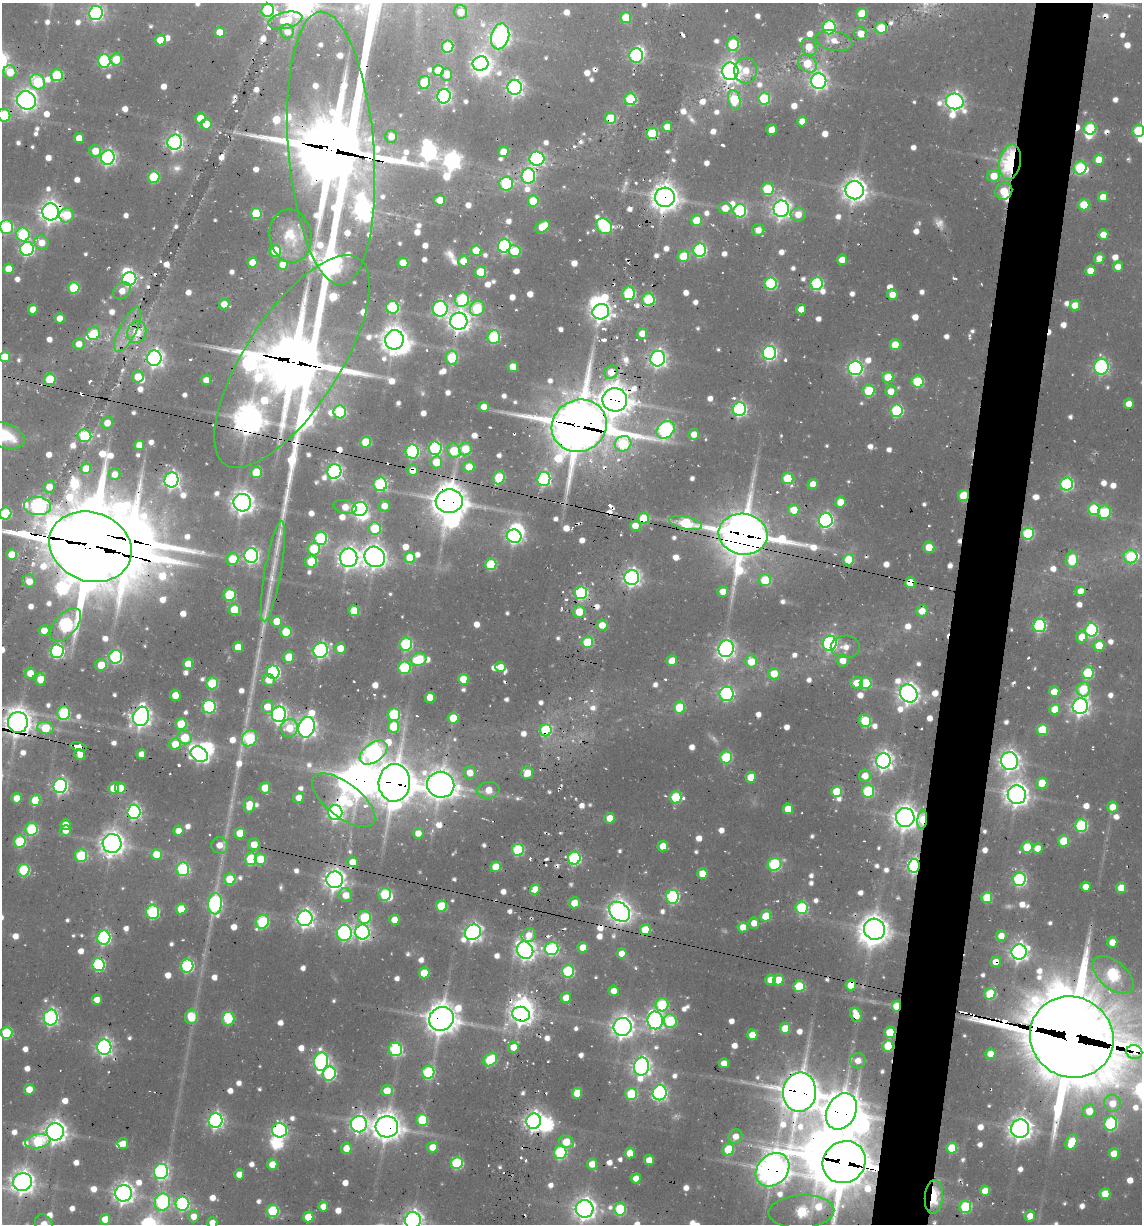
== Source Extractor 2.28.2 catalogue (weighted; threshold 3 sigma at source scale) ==
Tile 10 of 4 x 4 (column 2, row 3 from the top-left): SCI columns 1762-2901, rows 1223-2444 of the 5312 x 5049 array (HDU 1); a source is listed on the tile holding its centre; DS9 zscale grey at full resolution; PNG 1144 x 1226 px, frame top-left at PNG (2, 3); each listed source drawn as its Kron ellipse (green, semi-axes under 4 px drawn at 4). Shown black and unused: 5% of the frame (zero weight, under 2 of 3 exposures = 12% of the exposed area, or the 3 px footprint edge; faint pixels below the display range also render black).
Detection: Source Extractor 2.28.2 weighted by HDU 2 'WHT'; one run over the whole footprint, this tile lists its part. Background 0.0829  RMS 0.0095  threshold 0.0426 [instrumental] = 3 sigma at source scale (4.5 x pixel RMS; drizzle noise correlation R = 1.50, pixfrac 1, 0.05/0.05 arcsec/px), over >= 5 px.
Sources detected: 1075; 29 too faint to see at this stretch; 33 inside a brighter object's white glare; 42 cosmic-ray / hot-pixel residue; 1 long thin detection or spike segment (spike, bleed or trail) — neither listed nor drawn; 15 inside a brighter listed object's ellipse — not listed separately; of the other 955, all 500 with FLUX_AUTO >= 14.3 (the completeness limit of this list) listed and drawn (455 fainter detections not listed), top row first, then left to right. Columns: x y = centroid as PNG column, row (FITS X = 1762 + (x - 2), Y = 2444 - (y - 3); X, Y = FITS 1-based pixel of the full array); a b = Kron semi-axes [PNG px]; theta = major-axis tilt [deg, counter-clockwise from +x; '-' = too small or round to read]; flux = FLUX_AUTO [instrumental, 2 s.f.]
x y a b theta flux
268 10 6 6 - 130
461 12 7 6 - 18
96 13 7 7 - 330
862 14 5 5 - 39
626 17 5 5 - 29
285 20 17 8 14 45
829 27 7 6 - 190
881 28 6 6 - 37
287 31 7 6 - 14
219 32 5 5 - 22
861 34 7 6 - 18
500 36 13 9 75 800
160 40 5 5 - 30
834 41 19 10 -12 18
733 44 7 6 - 88
448 47 6 5 - 81
809 47 9 7 -62 23
636 55 7 7 - 200
116 59 6 6 - 42
104 61 6 6 - 180
480 63 8 7 - 540
807 64 10 7 -37 47
746 70 13 11 84 22
438 71 5 5 - 46
730 71 8 8 - 840
10 72 7 6 - 32
446 74 6 5 - 19
57 75 6 6 - 92
819 81 8 7 - 550
38 82 8 7 - 110
424 82 6 5 - 65
515 87 7 7 - 530
444 96 7 6 - 360
764 98 6 6 - 91
631 99 6 6 - 100
26 100 9 9 - 860
734 100 10 6 -75 84
955 101 9 8 - 600
4 115 6 6 - 83
200 118 5 5 - 31
610 118 6 5 - 66
802 121 5 5 - 18
206 124 5 5 - 31
667 127 5 5 - 16
1090 128 6 6 - 79
772 130 5 5 - 19
1138 131 6 6 - 94
652 133 6 5 - 93
391 136 6 6 - 18
79 138 5 5 - 18
175 142 7 7 - 500
331 148 137 43 -85 12000
95 151 6 5 - 23
503 152 5 5 - 22
108 157 7 7 - 410
537 159 7 7 - 280
1099 160 5 5 - 27
1010 162 18 10 79 190
1080 168 6 6 - 110
528 176 8 7 - 180
994 176 6 6 - 23
154 177 6 5 - 81
506 184 7 7 - 120
768 189 6 6 - 83
855 190 9 9 - 1200
1004 191 9 8 - 45
665 197 10 9 - 1500
1103 197 5 5 - 20
440 200 5 5 - 20
533 201 5 5 - 46
1084 205 5 5 - 46
725 208 6 5 - 18
781 209 8 8 - 740
740 211 6 6 - 170
51 212 8 8 - 1100
256 214 5 5 - 66
798 214 7 7 - 19
66 215 7 7 - 48
697 220 5 5 - 32
604 226 9 7 -43 160
6 227 7 6 - 100
543 227 8 5 38 46
758 230 6 6 - 15
23 235 7 6 - 110
1103 235 5 5 - 20
290 236 27 21 -82 35
41 242 7 7 - 19
504 246 7 6 - 270
27 249 7 6 - 250
476 250 5 5 - 27
700 250 6 6 - 210
275 251 6 5 - 55
515 251 6 6 - 48
683 256 6 5 - 44
1099 258 6 5 - 15
842 260 5 5 - 16
463 261 5 5 - 19
252 262 5 5 - 21
403 263 5 5 - 32
283 265 5 5 - 18
1118 267 5 5 - 15
8 269 5 5 - 19
1090 271 5 5 - 23
481 272 5 5 - 59
129 279 7 6 - 310
771 284 6 6 - 150
817 284 6 6 - 150
74 288 6 5 - 76
122 291 10 7 41 15
629 293 7 6 - 130
892 295 5 5 - 17
648 299 6 6 - 110
462 300 7 6 - 140
224 304 5 5 - 17
1075 305 5 5 - 25
392 307 6 6 - 120
477 308 8 7 - 94
33 309 5 5 - 22
440 309 8 7 - 270
801 309 5 5 - 16
601 312 8 7 - 690
60 318 5 5 - 16
459 321 8 8 - 970
128 329 24 8 63 20
137 332 11 9 68 41
642 333 5 5 - 18
94 334 7 6 - 55
494 337 7 6 - 140
394 340 10 9 - 1400
79 344 6 5 - 15
895 345 5 5 - 31
769 353 7 6 - 310
5 357 5 5 - 29
452 357 7 6 - 81
154 358 7 7 - 610
658 359 8 7 - 530
292 361 123 47 57 10000
513 367 5 5 - 22
1101 367 8 7 - 240
855 368 7 7 - 320
611 372 7 6 - 24
138 377 6 6 - 27
888 377 5 5 - 33
50 379 6 5 - 57
206 380 5 5 - 14
918 382 6 6 - 84
869 391 6 6 - 75
891 391 6 5 - 18
615 400 12 11 - 2100
1129 404 5 5 - 20
484 407 5 5 - 15
739 409 7 6 - 280
897 411 6 6 - 140
340 412 6 6 - 110
107 423 6 6 - 17
579 426 28 25 29 5800
665 430 10 8 44 320
694 434 6 5 - 16
3 435 22 12 -19 69
84 436 7 6 - 130
366 442 5 5 - 51
623 444 8 7 - 100
139 445 5 5 - 19
435 448 7 6 - 180
465 449 6 6 - 40
454 451 7 6 - 53
412 452 7 6 - 200
436 462 6 5 - 33
469 467 5 5 - 28
86 469 5 5 - 27
413 470 5 5 - 20
334 471 7 7 - 380
256 472 5 5 - 58
114 474 6 5 - 15
499 478 7 5 68 74
788 478 6 5 - 56
544 479 7 6 - 250
171 480 7 7 - 460
380 484 7 6 - 160
813 484 5 5 - 16
1067 484 6 6 - 210
49 487 6 5 - 16
963 496 5 5 - 53
449 501 13 12 - 2600
840 502 5 5 - 27
242 503 9 8 - 1100
38 506 13 9 -2 310
384 506 5 5 - 17
345 507 11 7 -11 21
360 509 7 7 - 320
1094 509 6 6 - 73
794 510 6 5 - 26
1105 512 7 6 - 75
5 513 6 6 - 88
644 518 6 5 - 54
826 520 7 7 - 360
686 523 16 6 -11 110
635 526 5 5 - 18
375 529 6 6 - 69
1028 533 6 6 - 120
743 534 24 20 -9 4800
514 536 7 6 - 360
321 538 6 6 - 140
90 547 42 34 -20 16000
929 547 5 5 - 24
314 549 6 6 - 64
11 554 5 5 - 23
251 556 7 7 - 380
1130 556 7 6 - 87
375 557 11 9 -46 1100
410 557 6 5 - 33
349 558 9 8 - 820
233 559 6 6 - 45
848 560 6 5 - 46
1072 560 8 6 84 46
311 562 6 6 - 54
491 564 6 5 - 85
273 571 51 8 80 19
632 578 7 7 - 560
765 580 6 6 - 52
29 581 6 6 - 20
910 582 5 5 - 38
723 591 5 5 - 14
1081 591 5 5 - 18
581 593 6 6 - 170
229 595 6 6 - 93
234 610 5 5 - 49
354 611 5 5 - 47
922 611 6 5 - 20
579 612 6 6 - 34
277 621 5 5 - 28
65 625 20 11 49 270
602 625 5 5 - 19
1039 625 6 6 - 180
1091 630 7 6 - 190
44 631 5 5 - 18
286 632 6 5 - 61
1082 637 6 5 - 20
587 642 6 5 - 75
830 643 7 7 - 260
406 644 6 6 - 140
1099 645 5 5 - 30
238 647 5 5 - 22
845 647 14 11 1 15
340 648 5 5 - 22
726 649 8 7 - 490
321 650 7 7 - 350
57 651 7 6 - 250
116 657 7 6 - 220
289 657 6 5 - 41
419 659 8 6 18 70
843 660 6 6 - 18
672 661 5 5 - 22
751 661 6 6 - 33
188 664 5 5 - 29
101 665 6 5 - 29
501 667 5 5 - 15
404 668 6 6 - 110
273 672 6 6 - 230
30 673 5 5 - 21
1088 673 6 6 - 100
774 674 6 5 - 27
40 679 6 5 - 25
463 679 5 5 - 34
268 680 6 6 - 18
212 683 6 6 - 77
857 683 6 6 - 19
866 683 6 6 - 70
1083 689 7 6 - 59
1054 692 5 5 - 26
909 693 9 8 - 870
727 694 7 7 - 220
175 695 5 5 - 18
430 697 5 5 - 22
1080 706 8 7 - 600
209 707 7 6 - 190
267 707 6 6 - 21
679 707 6 5 - 52
1055 709 5 5 - 27
64 713 7 6 - 110
279 714 7 7 - 490
394 714 6 6 - 120
141 716 10 8 72 800
453 718 5 5 - 35
865 721 6 5 - 77
18 722 10 10 - 1500
181 724 6 5 - 46
394 726 6 5 - 54
306 727 10 8 73 790
45 728 8 6 -13 56
289 728 9 8 - 32
546 730 6 6 - 120
1042 730 5 5 - 57
185 738 7 6 - 48
249 738 8 7 - 140
175 744 6 5 - 28
78 747 8 4 -13 110
374 753 16 9 37 470
141 754 5 4 - 16
199 754 9 7 -34 310
80 755 6 5 - 19
726 757 6 6 - 99
883 761 7 7 - 700
1009 761 9 8 - 840
470 773 6 6 - 18
527 773 6 6 - 23
865 776 6 6 - 19
751 777 5 5 - 25
394 783 19 16 86 3300
1042 783 5 5 - 34
441 785 13 13 - 1600
60 786 7 6 - 360
114 788 5 5 - 31
120 788 5 5 - 25
265 788 5 5 - 29
488 790 11 8 7 21
868 791 6 6 - 110
837 792 5 5 - 52
1017 795 9 9 - 1200
676 797 6 5 - 86
17 798 5 5 - 22
299 798 6 5 - 15
35 800 5 5 - 54
344 800 38 17 -38 110
249 805 8 5 79 22
1112 807 5 5 - 19
788 809 5 5 - 27
134 812 7 6 - 340
335 812 7 7 - 390
610 818 5 5 - 22
905 818 9 9 - 1300
922 819 10 5 82 40
65 825 5 5 - 21
1081 826 6 6 - 140
31 829 6 6 - 120
65 830 6 5 - 14
178 831 5 5 - 17
240 833 5 5 - 32
418 833 5 5 - 15
1064 841 5 5 - 44
20 842 6 6 - 90
112 844 9 9 - 1200
254 844 6 6 - 19
220 845 8 8 - 17
663 846 5 5 - 23
1027 847 6 5 - 48
1037 848 5 5 - 20
518 850 6 6 - 120
156 854 5 5 - 29
81 856 6 6 - 98
574 858 6 6 - 180
251 859 6 6 - 87
260 859 6 5 - 36
352 862 5 5 - 22
774 864 7 6 - 150
914 866 7 5 81 400
496 867 5 5 - 30
183 869 7 6 - 140
24 870 6 6 - 94
702 873 5 5 - 26
230 879 5 5 - 53
1019 879 6 6 - 200
335 880 8 8 - 910
1086 887 5 5 - 18
1121 888 5 5 - 27
535 889 5 5 - 18
385 894 6 6 - 90
346 895 7 6 - 21
672 897 7 6 - 190
987 898 5 5 - 50
574 903 5 5 - 21
215 904 11 6 85 290
441 906 5 5 - 57
802 908 6 6 - 130
181 909 5 5 - 39
153 912 7 6 - 160
620 912 11 8 -38 1200
766 916 5 5 - 46
365 917 6 6 - 80
305 918 8 7 - 620
394 920 5 5 - 17
262 922 7 6 - 120
754 923 5 5 - 16
743 927 5 5 - 20
874 929 11 10 - 1400
645 930 5 5 - 36
362 932 7 7 - 380
473 932 8 7 - 570
344 933 8 7 - 300
529 935 7 7 - 17
1001 936 5 5 - 17
104 938 7 6 - 250
1112 942 5 5 - 15
583 947 5 5 - 22
552 949 7 6 - 160
525 950 9 8 - 730
1019 952 8 7 - 630
622 954 5 5 - 17
996 962 5 5 - 17
98 964 6 6 - 170
187 966 6 6 - 180
568 971 6 6 - 130
424 973 5 5 - 37
1113 975 24 13 -40 180
770 980 5 5 - 18
778 980 5 5 - 27
851 985 5 5 - 32
799 986 6 5 - 70
614 991 5 5 - 16
990 994 6 5 - 69
566 998 5 5 - 21
97 1000 5 5 - 17
662 1005 7 6 - 94
897 1006 5 4 - 51
521 1014 9 7 -16 800
856 1015 7 5 -71 25
191 1017 7 6 - 40
51 1018 8 7 - 380
228 1019 7 6 - 67
441 1019 13 11 34 2100
655 1020 9 7 -81 500
670 1021 7 6 - 91
622 1027 9 9 - 1000
785 1028 5 5 - 31
890 1032 6 5 - 54
7 1033 6 6 - 89
752 1035 5 5 - 25
1072 1037 42 40 -31 15000
888 1046 6 5 - 47
104 1047 8 7 - 500
513 1047 5 5 - 20
396 1049 7 6 - 180
1134 1052 8 7 - 400
990 1054 5 5 - 18
490 1060 7 6 - 90
858 1061 8 7 - 14
321 1062 9 7 79 370
724 1063 5 5 - 16
641 1067 9 7 79 660
428 1072 6 6 - 140
329 1074 7 6 - 190
29 1089 5 5 - 21
387 1091 6 5 - 25
800 1092 20 16 86 3400
577 1093 5 5 - 34
660 1093 7 7 - 300
631 1094 6 6 - 76
1112 1103 8 8 - 25
841 1111 19 14 61 3400
1089 1111 6 6 - 26
422 1120 6 5 - 66
216 1121 7 7 - 410
534 1121 7 7 - 760
359 1124 8 8 - 480
1111 1124 7 6 - 160
387 1127 11 10 - 1800
1020 1129 9 9 - 1100
280 1130 7 7 - 290
55 1132 8 8 - 1000
735 1137 7 6 - 15
38 1141 13 7 9 120
566 1142 7 6 - 33
1072 1142 8 5 66 41
123 1144 5 5 - 15
432 1147 5 5 - 23
346 1148 6 5 - 18
952 1148 5 5 - 50
728 1150 6 5 - 66
560 1153 6 6 - 140
630 1153 5 5 - 26
1114 1154 5 5 - 30
649 1160 5 5 - 16
844 1162 22 20 38 6000
457 1163 6 6 - 120
272 1164 5 5 - 22
592 1164 6 5 - 19
773 1170 19 15 44 2100
161 1172 7 7 - 340
239 1174 5 5 - 18
636 1178 5 5 - 15
22 1182 9 9 - 1100
985 1191 5 5 - 23
124 1193 8 8 - 870
1105 1194 5 5 - 29
934 1197 17 9 86 67
162 1202 8 7 - 220
182 1204 7 7 - 250
323 1206 5 5 - 15
965 1207 6 6 - 110
585 1209 9 9 - 970
620 1209 6 6 - 86
273 1211 6 6 - 100
801 1212 33 16 3 170
193 1216 6 5 - 18
1030 1216 5 5 - 15
308 1217 5 5 - 36
105 1219 5 5 - 21
413 1220 8 8 - 750
212 1223 5 5 - 16
44 1224 10 8 -56 18
Overlapping masked pixels (flux is a lower limit): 77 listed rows (the first 20) at x y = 881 28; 861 34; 730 71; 515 87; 26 100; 734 100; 4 115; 610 118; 652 133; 175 142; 331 148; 1010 162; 506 184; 1004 191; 665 197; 51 212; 129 279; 648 299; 459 321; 137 332
Isophote crosses this tile's border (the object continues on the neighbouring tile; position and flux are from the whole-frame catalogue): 19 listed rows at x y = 96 13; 4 115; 1138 131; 331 148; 6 227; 5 357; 3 435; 5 513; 90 547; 18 722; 7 1033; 1072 1037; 1134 1052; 22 1182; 585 1209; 801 1212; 413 1220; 212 1223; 44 1224